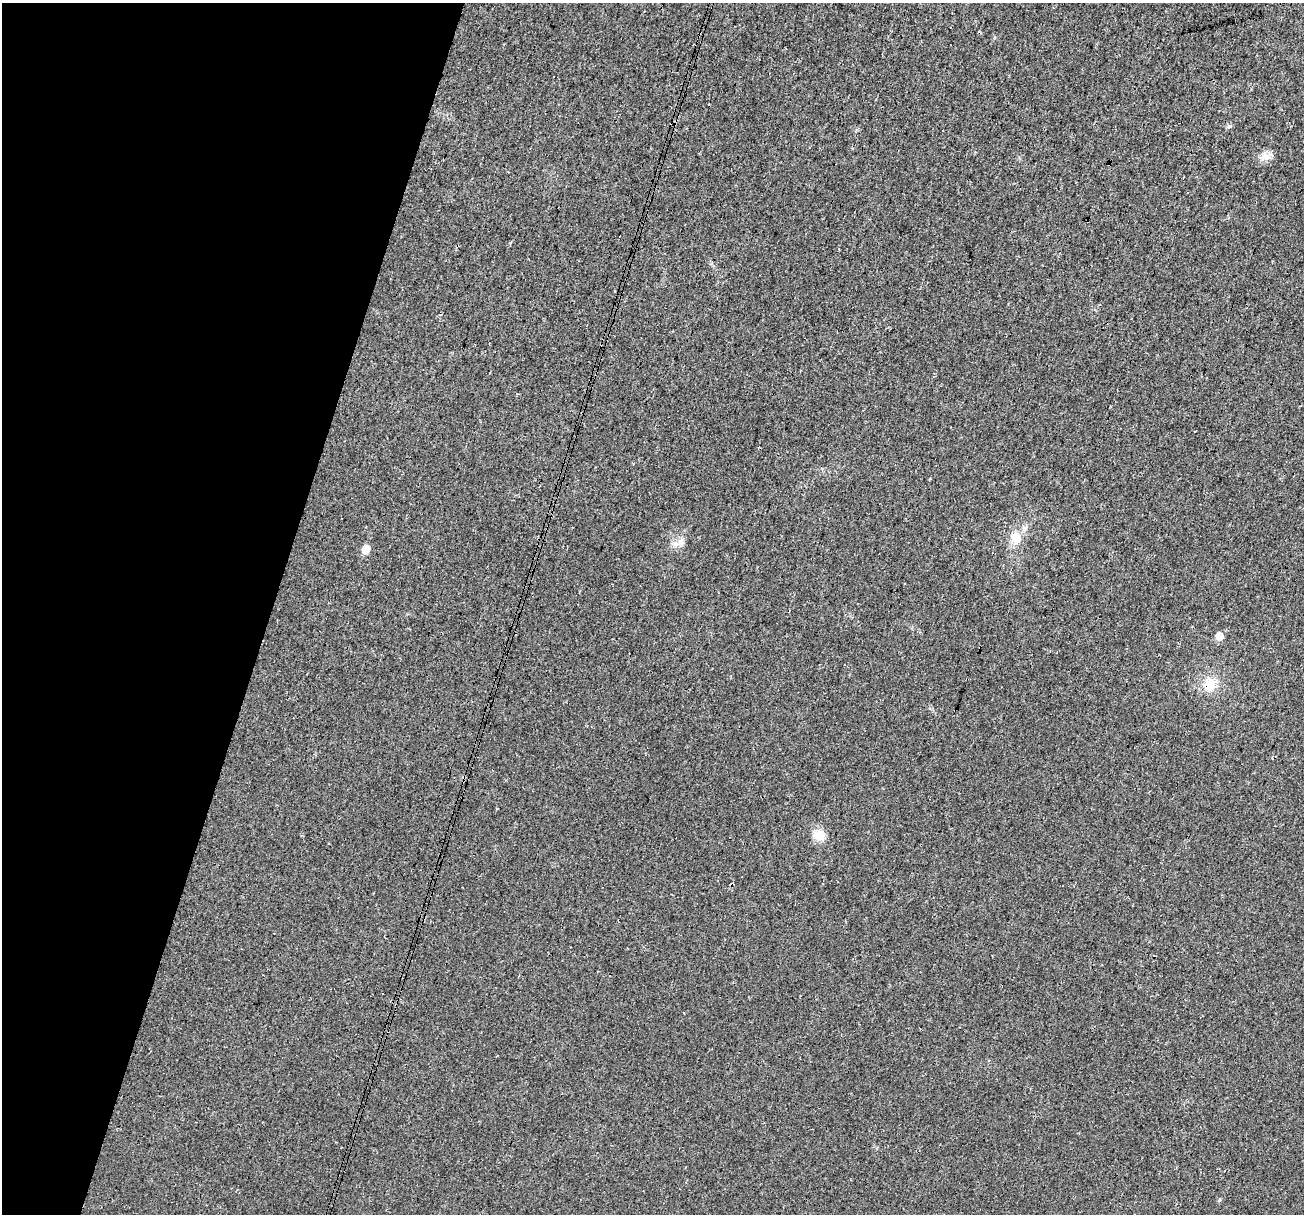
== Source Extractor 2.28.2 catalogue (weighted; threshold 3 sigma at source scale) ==
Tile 9 of 4 x 4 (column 1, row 3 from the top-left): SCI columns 18-1319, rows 1487-2698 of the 5250 x 5459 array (HDU 1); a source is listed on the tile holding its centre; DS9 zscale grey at full resolution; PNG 1306 x 1216 px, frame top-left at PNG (2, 3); no overlay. Shown black and unused: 21% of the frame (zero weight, under 3 of 4 exposures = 5% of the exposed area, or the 3 px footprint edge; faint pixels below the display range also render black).
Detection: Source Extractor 2.28.2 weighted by HDU 2 'WHT'; one run over the whole footprint, this tile lists its part. Background 0.0167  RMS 0.0067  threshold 0.03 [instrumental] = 3 sigma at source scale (4.5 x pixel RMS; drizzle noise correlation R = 1.50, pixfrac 1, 0.0396/0.0396 arcsec/px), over >= 5 px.
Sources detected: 7; all 7 listed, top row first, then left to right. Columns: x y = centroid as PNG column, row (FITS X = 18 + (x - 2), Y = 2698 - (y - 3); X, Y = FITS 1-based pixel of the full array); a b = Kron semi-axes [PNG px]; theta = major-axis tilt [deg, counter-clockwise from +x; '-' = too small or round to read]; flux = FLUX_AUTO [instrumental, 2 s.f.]
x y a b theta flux
1264 156 13 10 23 5.7
1016 537 13 11 -79 9.7
675 544 9 6 -21 2.9
366 549 6 5 - 12
1219 636 6 5 - 11
1210 684 16 14 49 12
819 835 15 12 -5 8.3
Overlapping masked pixels (flux is a lower limit): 1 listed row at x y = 1210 684